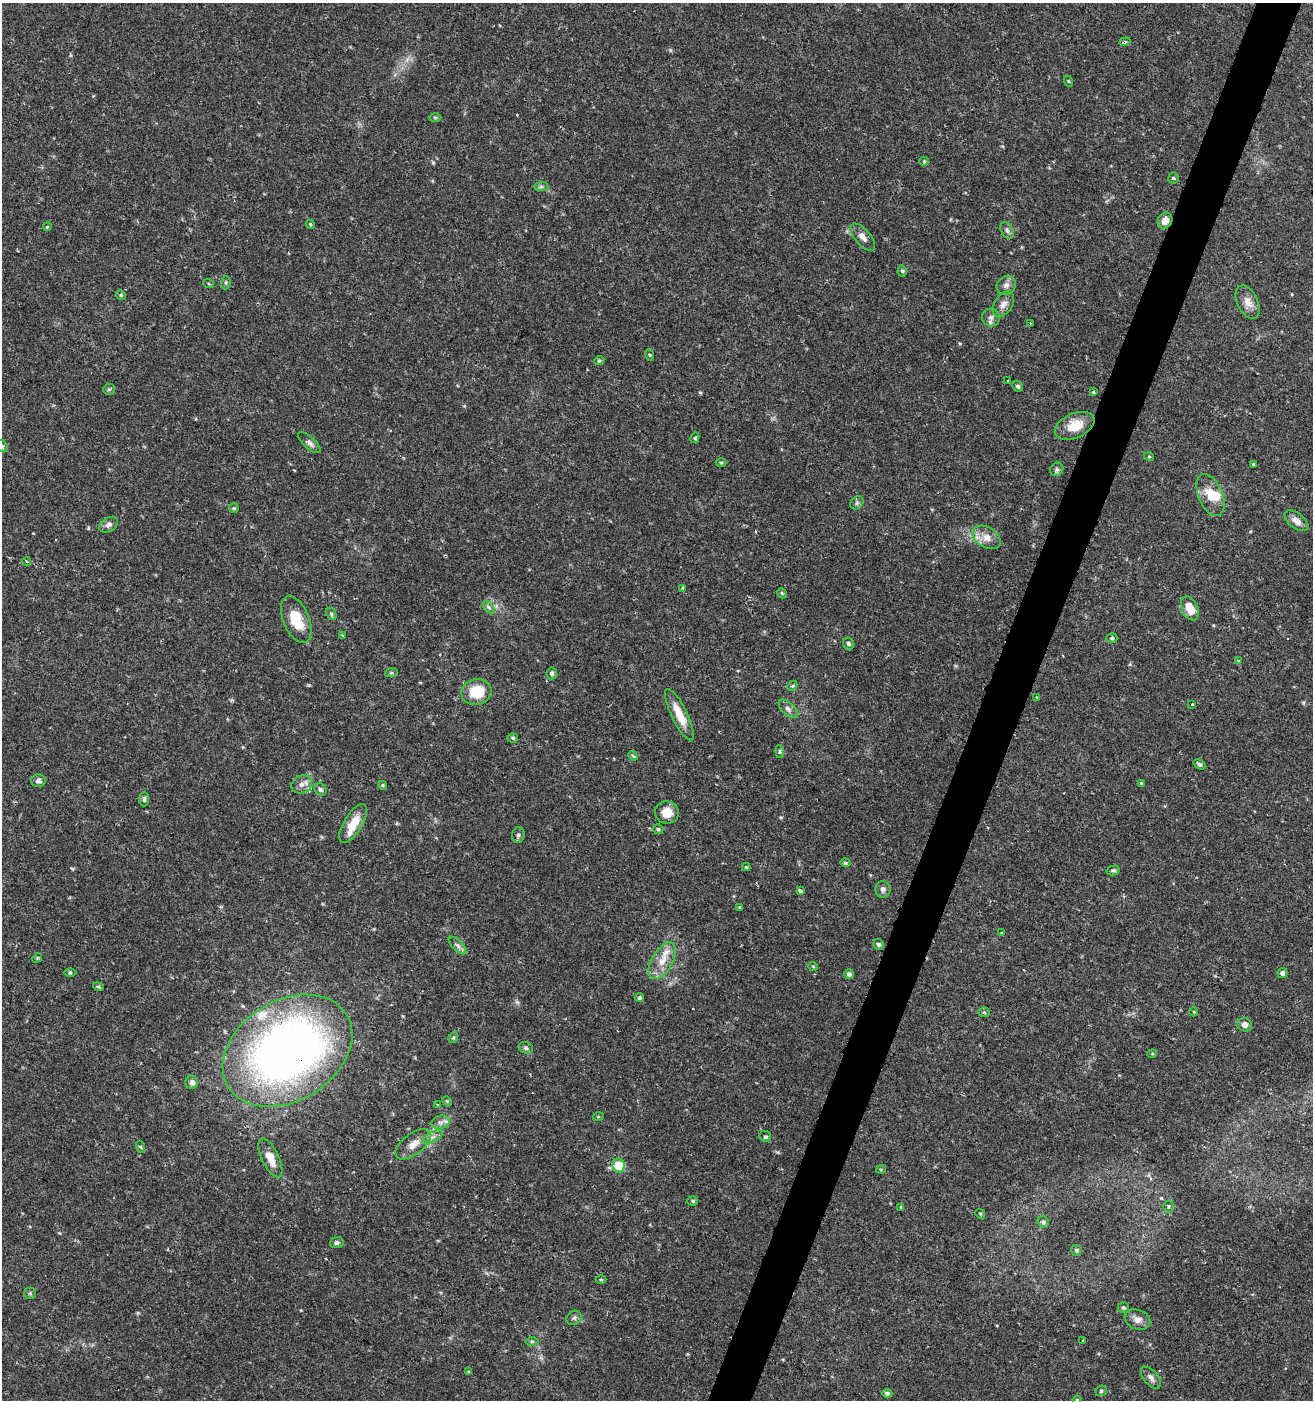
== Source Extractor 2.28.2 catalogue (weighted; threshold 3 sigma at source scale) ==
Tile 10 of 4 x 4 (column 2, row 3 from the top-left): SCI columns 1592-2902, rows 1404-2801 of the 5735 x 5611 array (HDU 1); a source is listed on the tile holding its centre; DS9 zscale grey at full resolution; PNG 1315 x 1402 px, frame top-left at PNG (2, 3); each listed source drawn as its Kron ellipse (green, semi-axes under 4 px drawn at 4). Shown black and unused: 3% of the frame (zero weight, under 2 of 3 exposures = <1% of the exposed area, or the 3 px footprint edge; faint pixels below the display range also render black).
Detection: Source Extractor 2.28.2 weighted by HDU 2 'WHT'; one run over the whole footprint, this tile lists its part. Background 0.0352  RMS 0.0032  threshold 0.0142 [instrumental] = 3 sigma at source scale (4.5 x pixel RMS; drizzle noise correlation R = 1.50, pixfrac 1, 0.0396/0.0396 arcsec/px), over >= 5 px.
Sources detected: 134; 1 too faint to see at this stretch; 1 inside a brighter object's white glare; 2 cosmic-ray / hot-pixel residue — neither listed nor drawn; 2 inside a brighter listed object's ellipse — not listed separately; the other 128 listed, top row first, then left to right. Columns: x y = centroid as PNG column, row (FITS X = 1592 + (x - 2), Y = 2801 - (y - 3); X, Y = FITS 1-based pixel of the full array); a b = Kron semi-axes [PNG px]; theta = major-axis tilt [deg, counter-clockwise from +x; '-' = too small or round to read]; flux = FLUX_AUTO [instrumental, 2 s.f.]
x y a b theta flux
1125 42 6 3 20 0.98
1068 81 5 3 - 0.3
435 118 6 4 -1 0.39
924 161 5 4 - 0.38
1173 178 5 5 - 0.44
541 187 7 4 1 0.7
1165 220 8 7 - 2.6
310 224 4 3 - 0.33
47 227 4 3 - 0.28
1007 230 9 5 -63 0.98
863 237 16 8 -50 2.1
902 271 5 4 - 0.57
226 283 6 4 85 0.55
209 284 5 3 - 0.31
1006 285 10 8 44 1.5
121 295 5 4 - 0.42
1248 302 18 10 -64 2.9
1003 304 14 9 56 2.1
991 317 9 9 - 1.4
1030 323 2 2 - 0.24
650 355 6 3 -70 0.36
599 360 5 4 - 0.44
1008 381 3 3 - 2
1018 386 6 5 - 0.6
109 389 6 5 - 0.55
1093 392 4 4 - 0.34
1075 426 21 12 24 6.5
695 438 5 4 - 0.4
309 443 14 5 -42 1.4
2 446 6 5 - 0.66
1149 457 5 3 - 0.24
721 462 5 3 - 0.36
1253 464 3 3 - 0.32
1057 469 7 6 - 0.73
1210 495 22 12 -67 5.8
857 503 7 6 - 0.7
234 508 5 4 - 0.38
1296 521 14 7 -38 2.2
108 525 10 7 31 1.2
986 537 15 10 -31 3.2
27 562 4 3 - 0.85
683 588 4 4 - 0.53
782 593 5 4 - 0.46
489 607 7 4 -46 0.67
1190 608 12 8 -65 4.5
331 614 6 4 -61 0.5
296 619 25 13 -67 7.6
342 635 3 3 - 0.36
1112 638 5 5 - 0.53
849 644 6 5 - 0.56
1239 661 4 3 - 0.69
391 673 6 4 18 0.49
552 673 6 5 - 0.66
792 686 6 4 44 0.45
476 692 15 12 11 9.4
1036 697 2 2 - 0.21
1192 704 3 3 - 1.2
788 709 11 6 -44 1.3
679 715 28 8 -64 5.7
513 738 5 4 - 0.47
780 752 6 4 -85 0.48
633 756 5 4 - 0.48
1199 764 7 4 -35 0.74
38 781 7 6 - 1.2
1141 783 4 4 - 0.33
302 784 10 8 26 1.8
383 785 4 4 - 0.37
320 789 7 5 -45 0.72
144 799 7 4 89 0.91
667 812 12 11 - 3.8
353 824 22 9 59 6.5
658 829 5 5 - 0.57
518 835 8 6 78 0.8
845 863 5 4 - 0.64
746 867 4 4 - 0.37
1113 870 6 5 - 0.61
883 889 8 7 - 1
800 891 4 3 - 1.5
739 907 3 3 - 0.28
1002 933 3 2 - 0.23
879 944 5 5 - 0.68
458 946 11 5 -45 1.1
37 958 5 4 - 0.36
662 961 20 10 59 4.7
813 966 5 3 - 0.3
70 973 6 4 -1 0.43
1282 973 5 5 - 1
849 974 5 5 - 0.98
98 987 5 4 - 0.44
639 998 4 4 - 0.54
984 1012 5 5 - 0.46
1194 1012 4 3 - 0.22
1245 1025 7 6 - 1.4
453 1037 5 4 - 0.46
526 1048 7 5 -17 0.65
287 1051 69 50 31 220
1152 1054 5 3 - 0.3
192 1082 6 6 - 1.2
447 1101 5 4 - 0.36
437 1104 3 2 - 0.26
598 1117 5 3 - 0.28
441 1122 9 6 15 1.4
765 1136 6 5 - 0.63
432 1137 11 5 26 1.4
413 1144 21 10 37 3.7
141 1147 6 4 -71 0.41
270 1158 21 8 -64 4.1
619 1165 7 6 - 7.9
881 1169 4 4 - 0.35
693 1201 5 4 - 0.44
1168 1206 6 5 - 0.62
901 1207 4 4 - 0.32
980 1214 5 4 - 0.37
1043 1222 6 5 - 0.57
337 1243 7 5 6 0.75
1076 1250 5 5 - 0.5
601 1280 5 3 - 0.34
30 1293 6 5 - 0.51
1123 1308 6 5 - 0.57
574 1318 8 6 36 0.8
1137 1319 13 9 -22 2.2
532 1341 7 4 0 0.51
1083 1341 3 2 - 0.54
468 1372 4 4 - 0.42
1151 1378 13 7 -50 1.6
1101 1391 6 5 - 0.66
887 1393 5 4 - 0.75
1077 1400 4 4 - 0.32
Overlapping masked pixels (flux is a lower limit): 2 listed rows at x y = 1165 220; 287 1051
Isophote crosses this tile's border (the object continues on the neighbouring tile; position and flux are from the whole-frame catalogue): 2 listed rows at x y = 2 446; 1077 1400